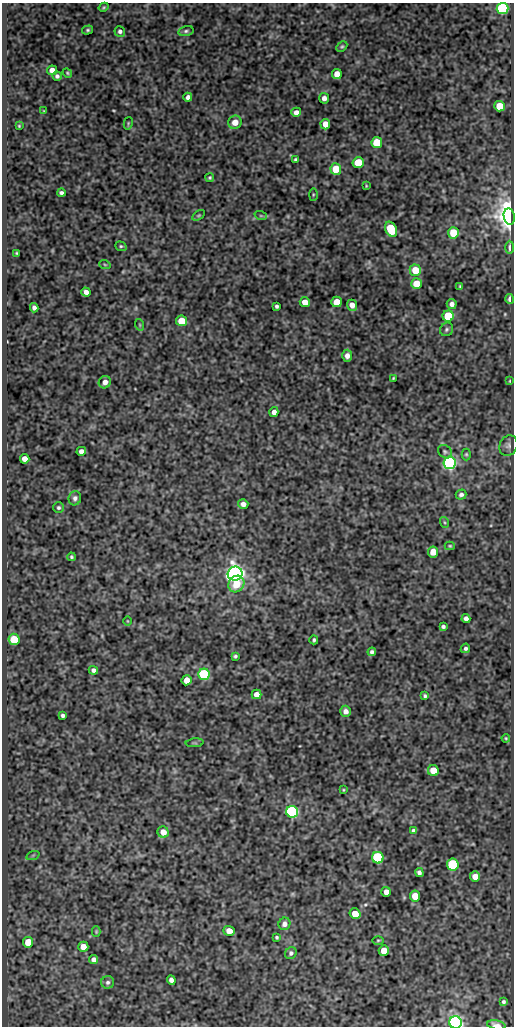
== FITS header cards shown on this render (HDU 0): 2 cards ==
NAXIS1  =                  512
NAXIS2  =                 1024

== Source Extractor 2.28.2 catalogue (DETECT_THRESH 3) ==
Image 512 x 1024 px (HDU 0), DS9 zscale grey, 1 PNG px = 1 image px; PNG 516 x 1028 px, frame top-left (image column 1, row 1024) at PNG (2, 3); each listed source drawn as its Kron ellipse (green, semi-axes under 4 px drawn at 4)
Background 165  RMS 0.64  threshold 1.91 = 3 sigma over >= 5 px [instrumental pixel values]
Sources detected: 117; all 117 listed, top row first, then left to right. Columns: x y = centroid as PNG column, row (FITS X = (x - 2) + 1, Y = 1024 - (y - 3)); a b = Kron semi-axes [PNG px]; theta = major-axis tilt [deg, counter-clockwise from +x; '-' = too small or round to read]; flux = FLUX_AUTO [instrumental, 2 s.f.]
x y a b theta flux
104 7 5 3 - 49
502 9 6 5 - 6900
88 30 5 4 - 67
120 31 5 5 - 120
186 31 7 4 15 87
342 47 6 4 47 65
52 70 5 4 - 310
67 73 5 4 - 50
337 74 5 5 - 430
57 76 4 4 - 100
188 97 4 4 - 150
324 98 5 5 - 200
500 106 5 5 - 1000
44 111 3 2 - 30
296 112 5 4 - 200
235 122 7 6 - 490
128 123 6 4 76 48
325 124 5 4 - 470
19 126 3 3 - 41
377 143 5 5 - 1600
295 160 3 3 - 66
358 162 5 5 - 1200
336 169 6 5 - 970
210 178 4 4 - 60
366 186 4 3 - 36
61 193 4 3 - 100
313 195 6 3 89 43
199 215 7 4 31 61
261 216 6 4 -19 58
509 216 8 5 -81 45000
391 229 8 5 -63 2400
453 233 5 5 - 1500
121 246 6 4 -20 69
510 247 7 4 89 140
16 253 3 3 - 42
105 265 6 3 -20 48
415 270 6 5 - 960
417 283 5 5 - 1000
460 286 3 3 - 57
86 292 5 4 - 200
510 299 5 3 - 150
305 302 5 5 - 440
337 302 5 5 - 820
452 304 5 5 - 190
352 305 5 5 - 330
277 306 4 4 - 87
34 308 5 4 - 140
448 316 5 5 - 1800
182 321 5 5 - 850
140 325 6 3 -72 43
447 329 7 6 - 92
347 356 6 5 - 220
393 378 3 2 - 40
510 381 3 2 - 29
105 382 6 6 - 260
274 412 5 4 - 220
508 446 10 8 64 160
81 451 5 4 - 200
445 452 7 6 - 100
466 454 6 4 89 60
25 459 5 4 - 350
450 463 6 6 - 11000
461 494 5 5 - 130
75 498 7 6 - 130
243 504 5 4 - 190
58 508 5 5 - 82
444 522 5 3 - 50
450 546 5 4 - 54
433 552 5 5 - 570
71 557 4 4 - 67
235 574 7 7 - 22000
236 584 9 7 51 850
466 618 4 4 - 180
127 621 5 3 - 33
443 627 4 3 - 94
14 639 5 5 - 1300
314 640 4 3 - 71
465 648 5 4 - 94
372 652 4 4 - 98
235 656 4 3 - 69
93 670 5 4 - 130
204 674 6 5 - 3900
187 680 5 5 - 550
256 694 5 5 - 300
425 696 4 3 - 78
346 711 5 5 - 210
63 715 4 4 - 100
506 738 4 3 - 43
195 743 9 3 5 58
433 771 5 5 - 910
343 790 3 3 - 40
292 812 6 6 - 7400
413 831 4 4 - 120
163 832 5 5 - 430
33 855 7 4 19 60
378 858 6 5 - 4800
453 865 6 5 - 3200
419 873 4 4 - 140
475 877 5 5 - 360
386 892 5 5 - 290
415 896 5 5 - 500
355 914 6 5 - 670
284 924 6 6 - 210
229 931 6 5 - 320
96 932 5 4 - 47
277 937 4 4 - 63
378 940 6 4 1 54
28 942 5 5 - 960
83 947 5 5 - 390
384 950 5 5 - 590
291 953 6 5 - 110
94 959 4 4 - 160
171 980 5 4 - 170
108 982 6 6 - 110
503 1002 3 3 - 76
455 1022 6 6 - 10000
496 1025 9 4 -12 300
At the frame edge (FLAGS 8, measured only in part): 3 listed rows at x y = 502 9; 455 1022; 496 1025